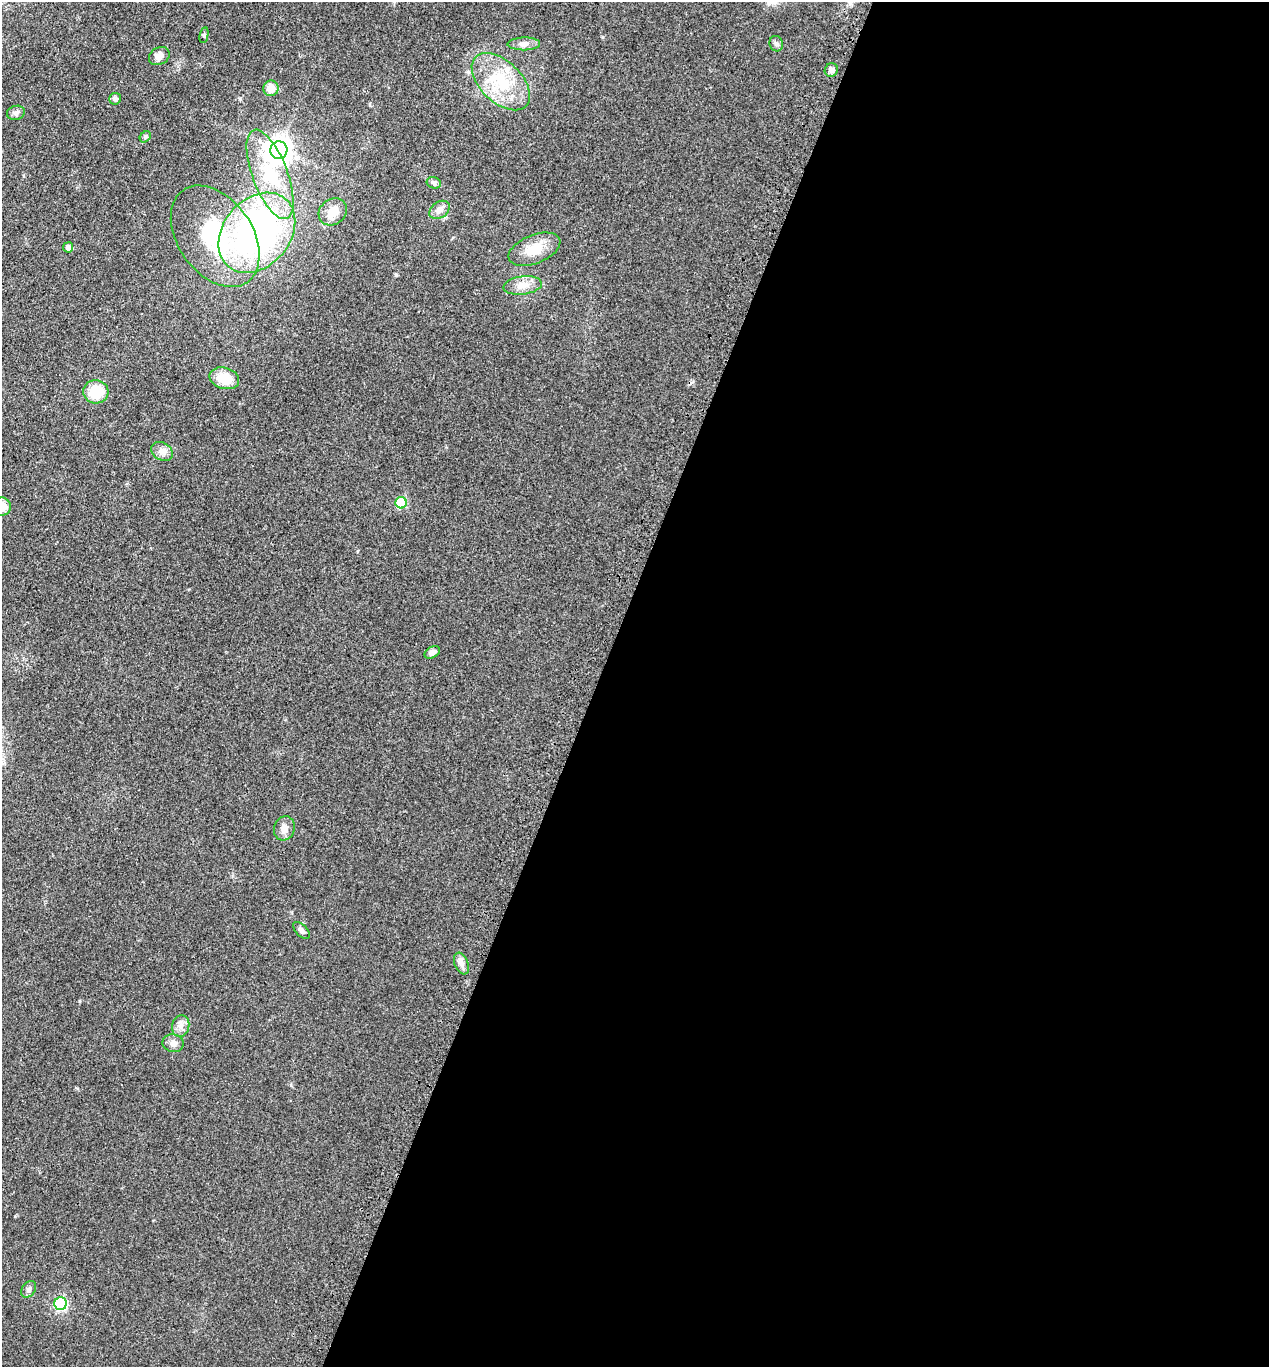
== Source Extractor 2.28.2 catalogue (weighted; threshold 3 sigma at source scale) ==
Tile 12 of 4 x 4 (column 4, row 3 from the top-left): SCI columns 4192-5458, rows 1503-2867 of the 5716 x 5734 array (HDU 1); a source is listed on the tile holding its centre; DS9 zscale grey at full resolution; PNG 1271 x 1369 px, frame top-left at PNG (2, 2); each listed source drawn as its Kron ellipse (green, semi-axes under 4 px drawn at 4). Shown black and unused: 53% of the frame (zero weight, under 3 of 4 exposures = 9% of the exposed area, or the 3 px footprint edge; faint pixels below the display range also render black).
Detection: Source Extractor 2.28.2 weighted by HDU 2 'WHT'; one run over the whole footprint, this tile lists its part. Background 0.129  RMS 0.0074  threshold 0.0334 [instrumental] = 3 sigma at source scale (4.5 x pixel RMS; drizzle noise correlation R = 1.50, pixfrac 1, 0.05/0.05 arcsec/px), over >= 5 px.
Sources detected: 34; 1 cosmic-ray / hot-pixel residue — neither listed nor drawn; the other 33 listed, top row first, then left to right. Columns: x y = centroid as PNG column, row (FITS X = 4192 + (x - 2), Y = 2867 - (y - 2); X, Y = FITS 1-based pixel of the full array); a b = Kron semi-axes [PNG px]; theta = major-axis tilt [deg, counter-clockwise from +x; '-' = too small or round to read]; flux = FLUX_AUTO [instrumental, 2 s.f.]
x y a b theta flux
204 35 8 4 79 1
524 44 16 6 1 3.9
776 44 8 6 -71 1.9
159 56 11 8 30 4
831 70 7 6 - 3.2
501 82 35 20 -44 37
271 88 8 7 - 9
115 99 6 5 - 2
16 113 9 7 15 2.3
145 137 6 5 - 1.2
279 150 8 8 - 710
270 174 47 17 -69 47
434 183 7 5 -15 1.7
439 210 11 8 36 4.2
333 212 15 12 35 9.2
257 233 44 33 50 230
215 236 56 37 -55 71
68 247 5 5 - 3.1
534 249 27 14 22 16
523 285 19 9 7 7.4
224 378 15 10 -16 15
96 392 12 11 - 21
162 451 11 8 -33 4.2
401 503 6 5 - 37
2 506 9 9 - 9.7
432 652 8 5 30 3.3
284 828 12 10 72 4.8
302 930 10 5 -46 2.7
461 964 11 6 -67 3.5
181 1026 11 8 77 4.3
173 1043 10 9 - 3.9
29 1289 9 6 56 2.6
60 1304 6 6 - 86
Isophote crosses this tile's border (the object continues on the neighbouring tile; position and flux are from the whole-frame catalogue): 1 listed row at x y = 2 506
Unlisted compact peaks at least as high as the median listed source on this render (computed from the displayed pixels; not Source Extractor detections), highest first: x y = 396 275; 79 1001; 15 1216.